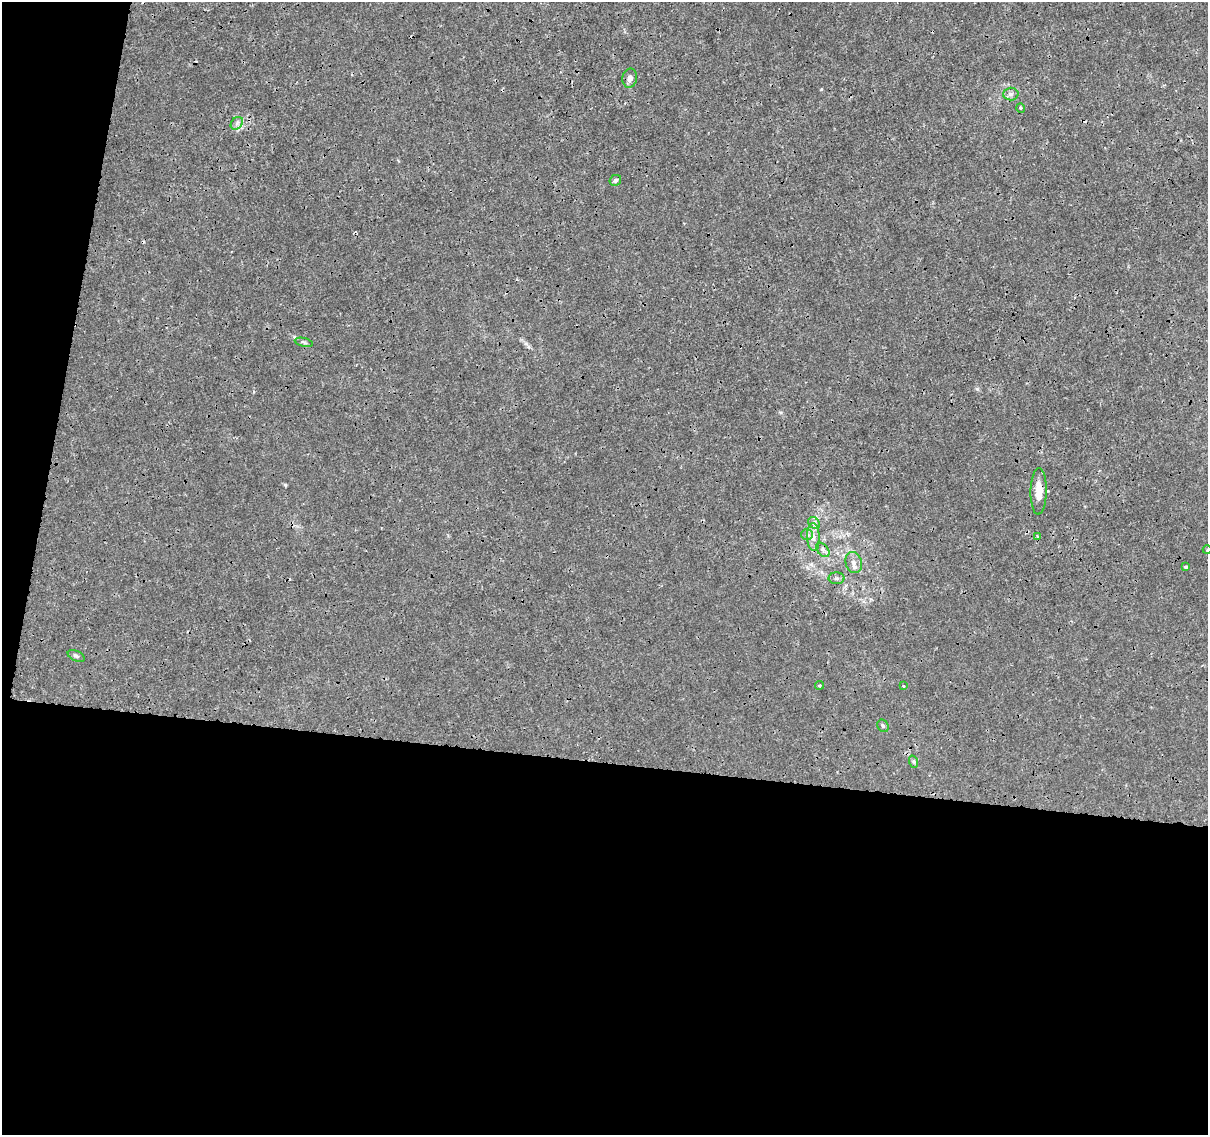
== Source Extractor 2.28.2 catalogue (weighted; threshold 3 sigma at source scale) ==
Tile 13 of 4 x 4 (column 1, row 4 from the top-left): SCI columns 10-1215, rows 285-1417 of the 4831 x 5041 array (HDU 1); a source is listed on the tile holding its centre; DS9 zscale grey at full resolution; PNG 1210 x 1137 px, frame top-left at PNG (2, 2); each listed source drawn as its Kron ellipse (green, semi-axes under 4 px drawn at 4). Shown black and unused: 37% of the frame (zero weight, under 3 of 4 exposures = <1% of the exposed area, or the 3 px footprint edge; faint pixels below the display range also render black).
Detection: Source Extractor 2.28.2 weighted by HDU 2 'WHT'; one run over the whole footprint, this tile lists its part. Background 1.45e-04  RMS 7.4e-04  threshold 0.00333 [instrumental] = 3 sigma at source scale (4.5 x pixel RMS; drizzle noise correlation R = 1.50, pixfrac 1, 0.0396/0.0396 arcsec/px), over >= 5 px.
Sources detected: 24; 2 cosmic-ray / hot-pixel residue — neither listed nor drawn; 1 inside a brighter listed object's ellipse — not listed separately; the other 21 listed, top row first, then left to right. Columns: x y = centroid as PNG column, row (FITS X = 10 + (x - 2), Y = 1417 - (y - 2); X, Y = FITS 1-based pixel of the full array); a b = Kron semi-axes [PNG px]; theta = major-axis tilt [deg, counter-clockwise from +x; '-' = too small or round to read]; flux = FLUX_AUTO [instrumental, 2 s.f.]
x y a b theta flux
630 78 9 7 79 0.35
1011 94 8 6 1 0.22
1021 108 5 3 - 0.076
237 123 7 5 46 0.22
615 180 6 5 - 0.19
304 342 9 4 -13 0.15
1039 491 23 8 89 1.1
814 523 7 5 -47 0.18
807 534 6 5 - 0.21
1037 536 3 3 - 0.14
813 537 14 6 -87 0.49
823 550 8 5 -50 0.22
1207 550 4 3 - 0.067
854 562 11 8 -73 0.43
1186 567 3 3 - 0.17
837 578 8 6 0 0.2
76 656 9 5 -25 0.17
820 685 4 4 - 0.13
903 686 3 2 - 0.076
883 726 6 5 - 0.15
914 762 6 4 -71 0.11
Overlapping masked pixels (flux is a lower limit): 1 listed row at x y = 1039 491
Isophote crosses this tile's border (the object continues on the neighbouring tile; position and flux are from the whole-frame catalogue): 1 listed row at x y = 1207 550
Unlisted compact peaks at least as high as the median listed source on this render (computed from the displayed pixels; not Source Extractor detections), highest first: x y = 285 485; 977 389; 821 89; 294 337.